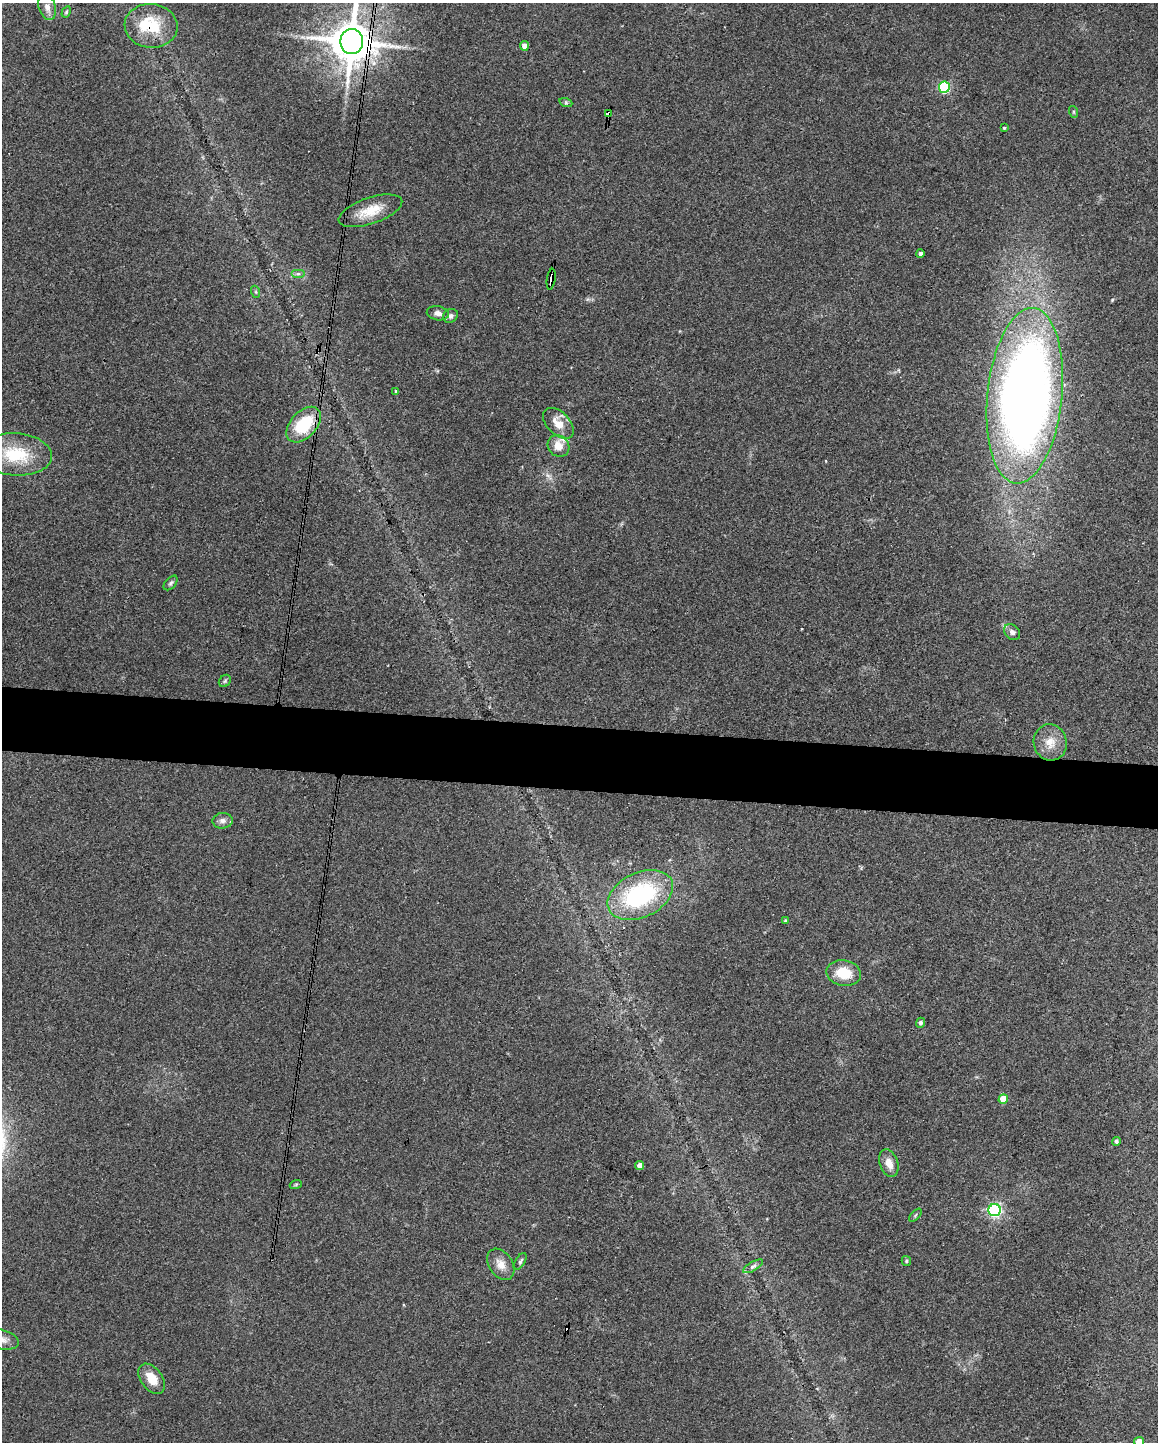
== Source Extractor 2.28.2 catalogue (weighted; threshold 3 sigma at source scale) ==
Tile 6 of 4 x 3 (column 2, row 2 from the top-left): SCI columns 1159-2314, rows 1661-3100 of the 4625 x 4647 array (HDU 1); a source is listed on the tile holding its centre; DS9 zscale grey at full resolution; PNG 1160 x 1444 px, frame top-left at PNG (2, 3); each listed source drawn as its Kron ellipse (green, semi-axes under 4 px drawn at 4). Shown black and unused: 5% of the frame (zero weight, under 3 of 4 exposures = <1% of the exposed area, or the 3 px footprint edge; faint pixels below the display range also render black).
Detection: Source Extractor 2.28.2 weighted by HDU 2 'WHT'; one run over the whole footprint, this tile lists its part. Background 0.0823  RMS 0.0066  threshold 0.0296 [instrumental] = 3 sigma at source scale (4.5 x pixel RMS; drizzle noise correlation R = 1.50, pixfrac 1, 0.05/0.05 arcsec/px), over >= 5 px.
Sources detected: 52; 1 too faint to see at this stretch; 2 inside a brighter object's white glare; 1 cosmic-ray / hot-pixel residue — neither listed nor drawn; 2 inside a brighter listed object's ellipse — not listed separately; the other 46 listed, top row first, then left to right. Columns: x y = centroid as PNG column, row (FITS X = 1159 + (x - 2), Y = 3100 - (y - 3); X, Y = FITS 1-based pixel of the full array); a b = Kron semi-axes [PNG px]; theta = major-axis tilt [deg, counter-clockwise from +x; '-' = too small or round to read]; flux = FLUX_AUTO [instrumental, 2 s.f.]
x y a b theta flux
47 7 13 8 -73 5.2
66 12 6 4 61 1
151 26 26 22 -6 24
352 41 12 11 - 2900
524 46 5 4 - 5.3
944 87 6 5 - 60
566 103 6 4 -19 1.1
1074 112 6 4 -71 0.74
608 114 3 3 - 7.8
1004 128 3 3 - 0.82
370 211 33 13 19 15
920 254 4 3 - 2.1
298 274 7 4 0 1.4
551 279 10 3 81 8.6
256 292 6 4 -71 0.87
438 313 11 7 -10 2.9
450 316 8 6 30 2.3
396 391 4 4 - 0.81
1025 396 88 37 84 670
558 423 18 11 -45 9.9
304 425 21 13 47 32
558 446 11 10 - 7.6
16 454 36 21 -4 31
171 583 9 5 47 1.4
1012 632 9 6 -45 2.6
225 681 7 5 46 1.1
1050 742 18 16 -75 9.7
222 821 10 8 6 3
640 895 35 22 26 75
785 921 4 4 - 1.3
844 973 17 12 -11 17
920 1023 5 4 - 1.8
1003 1099 5 4 - 12
1116 1141 4 4 - 1.3
889 1163 14 9 -71 6.5
640 1165 4 4 - 3.8
296 1184 6 4 19 0.85
995 1210 6 6 - 150
915 1215 8 3 46 0.91
520 1261 9 4 60 1.3
906 1261 5 4 - 0.83
501 1264 17 12 -57 7
753 1266 11 4 30 2
2 1339 17 9 -14 5.3
151 1379 17 10 -54 11
1139 1442 5 4 - 8.5
Overlapping masked pixels (flux is a lower limit): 6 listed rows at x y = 151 26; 352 41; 608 114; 551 279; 1025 396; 304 425
Isophote crosses this tile's border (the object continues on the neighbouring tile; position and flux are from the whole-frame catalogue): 4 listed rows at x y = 47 7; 352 41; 2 1339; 1139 1442